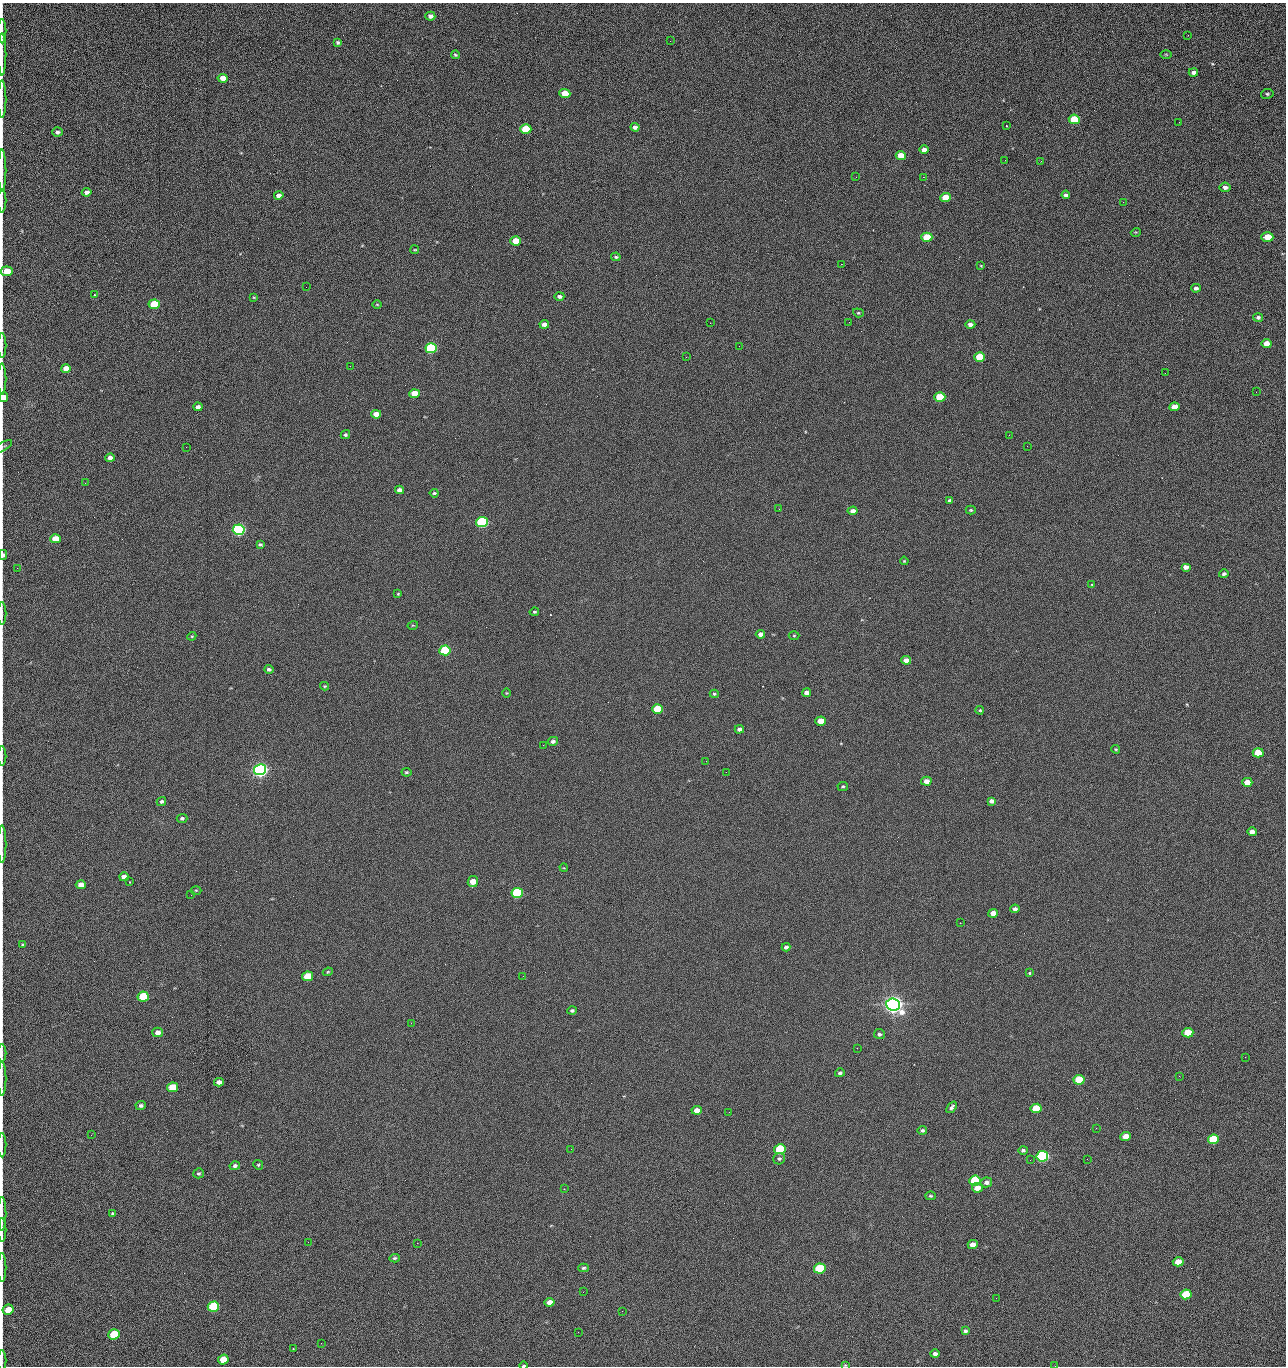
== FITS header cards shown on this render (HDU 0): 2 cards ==
NAXIS1  =                 1284 /fastest changing axis
NAXIS2  =                 1364 /next to fastest changing axis

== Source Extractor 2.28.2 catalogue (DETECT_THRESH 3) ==
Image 1284 x 1364 px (HDU 0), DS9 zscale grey, 1 PNG px = 1 image px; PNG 1288 x 1368 px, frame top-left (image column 1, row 1364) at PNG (2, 3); each listed source drawn as its Kron ellipse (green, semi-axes under 4 px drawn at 4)
Background 121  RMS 14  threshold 43.3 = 3 sigma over >= 5 px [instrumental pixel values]
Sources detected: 218; all 218 listed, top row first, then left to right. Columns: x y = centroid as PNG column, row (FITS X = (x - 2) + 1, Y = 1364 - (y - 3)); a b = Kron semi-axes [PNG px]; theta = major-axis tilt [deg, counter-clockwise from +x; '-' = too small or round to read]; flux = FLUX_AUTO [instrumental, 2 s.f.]
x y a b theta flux
430 16 5 4 - 4.7e+03
2 31 12 2 90 2.5e+03
1188 35 2 2 - 1.4e+03
670 41 2 2 - 2.3e+03
338 42 4 3 - 1.6e+03
2 54 21 2 90 3.7e+03
1166 54 5 3 - 9.3e+02
455 55 4 3 - 1.0e+03
1193 72 4 3 - 2.9e+03
223 78 5 4 - 8.5e+03
565 94 5 4 - 2.2e+04
1267 94 6 5 - 1.6e+03
2 99 18 2 90 3.1e+03
1074 119 5 5 - 4.4e+04
1179 122 2 2 - 1.2e+03
1006 126 2 2 - 7.3e+02
635 127 4 4 - 3.3e+03
526 129 5 5 - 5.3e+04
57 132 5 4 - 2.8e+03
924 150 5 4 - 5.9e+03
901 155 5 4 - 1.5e+04
1005 160 2 2 - 1.3e+03
1041 161 2 2 - 2.0e+03
2 170 21 2 90 3.9e+03
856 177 2 2 - 2.3e+03
923 177 2 2 - 3.0e+04
1225 187 5 4 - 3.7e+03
87 192 5 4 - 4.4e+03
279 195 5 4 - 5.9e+03
1066 195 4 3 - 2.5e+03
946 197 5 4 - 2.8e+04
2 201 12 2 90 2.0e+03
1123 202 3 2 - 8.4e+02
1136 232 5 3 - 8.5e+02
927 237 5 4 - 4.1e+04
1267 237 6 4 0 2.5e+04
516 241 5 4 - 2.0e+04
415 250 4 2 - 8.4e+02
616 257 5 3 - 1.5e+03
841 264 2 2 - 2.6e+04
981 266 4 3 - 7.5e+02
7 271 6 5 - 2.2e+04
306 287 2 2 - 5.2e+02
1196 288 5 4 - 2.8e+03
94 295 3 2 - 9.5e+02
559 296 5 4 - 2.9e+03
254 297 3 2 - 7.8e+02
154 304 5 5 - 5.0e+04
377 304 4 3 - 8.3e+02
858 313 5 4 - 1.2e+03
1258 317 5 4 - 2.2e+03
849 322 2 2 - 6.3e+02
710 323 2 2 - 3.3e+03
544 324 5 4 - 5.1e+03
970 325 5 4 - 3.9e+03
1267 343 5 4 - 1.0e+04
2 345 12 2 90 1.9e+03
739 346 2 2 - 4.2e+02
431 348 6 5 - 1.6e+05
686 357 2 2 - 4.6e+02
980 357 5 5 - 3.9e+04
350 366 2 2 - 3.3e+03
66 368 5 4 - 1.1e+04
1165 373 2 2 - 7.9e+02
2 379 15 2 90 2.8e+03
1256 392 2 2 - 9.6e+02
414 394 5 4 - 1.9e+04
4 397 5 4 - 8.1e+03
940 397 5 4 - 3.3e+04
198 407 4 4 - 4.6e+03
1174 407 5 4 - 9.7e+03
376 414 5 4 - 9.2e+03
345 435 5 4 - 1.6e+03
1009 435 3 2 - 1.3e+03
3 446 10 4 31 1.6e+03
1027 446 2 2 - 4.8e+02
186 447 2 2 - 2.8e+03
110 458 5 4 - 5.8e+03
85 483 3 2 - 1.0e+03
399 490 4 4 - 5.0e+03
434 493 4 3 - 1.5e+03
950 501 4 4 - 3.1e+03
779 509 2 2 - 5.4e+02
971 510 5 4 - 1.3e+03
853 511 5 4 - 5.0e+03
482 522 6 5 - 1.9e+05
239 530 6 5 - 3.2e+05
55 539 5 4 - 1.9e+04
260 544 4 3 - 1.6e+03
3 555 5 4 - 4.1e+03
904 561 4 3 - 9.2e+02
1186 567 5 4 - 5.2e+03
17 568 2 2 - 4.1e+02
1224 574 5 4 - 2.0e+03
1092 584 3 2 - 6.6e+03
398 594 4 3 - 1.1e+03
534 612 5 3 - 1.4e+03
2 614 11 2 90 1.6e+03
413 625 5 3 - 9.5e+02
760 634 5 4 - 5.0e+03
192 636 4 3 - 9.3e+02
794 636 5 3 - 9.6e+02
445 650 5 5 - 8.9e+04
906 660 5 4 - 7.2e+03
269 669 4 3 - 2.1e+03
325 686 4 4 - 1.1e+03
506 693 5 3 - 7.8e+02
806 693 4 4 - 4.0e+03
714 694 4 3 - 1.3e+03
657 709 5 5 - 4.7e+04
980 710 4 3 - 9.6e+02
821 721 5 4 - 1.4e+04
739 729 4 4 - 3.4e+03
553 741 5 4 - 2.4e+03
543 745 2 2 - 3.3e+03
1116 749 4 3 - 1.1e+03
1258 753 5 4 - 2.7e+04
2 756 10 2 90 1.5e+03
706 761 2 2 - 2.1e+03
260 770 6 5 - 7.0e+05
406 772 5 3 - 1.2e+03
726 772 2 2 - 2.4e+03
926 781 5 4 - 6.0e+03
1247 782 5 4 - 1.3e+04
843 786 5 4 - 1.4e+03
161 801 5 4 - 2.0e+03
992 801 4 4 - 3.9e+03
182 818 5 4 - 2.1e+03
1252 832 5 4 - 5.7e+03
2 844 19 2 90 3.0e+03
564 868 4 2 - 7.5e+02
124 877 5 4 - 5.5e+03
130 882 3 2 - 9.7e+02
473 882 5 5 - 1.3e+04
81 885 5 4 - 9.2e+03
196 890 5 3 - 9.2e+02
517 893 6 5 - 1.2e+05
191 895 2 2 - 4.4e+02
1015 909 4 4 - 2.8e+03
993 913 5 4 - 9.3e+03
960 923 3 2 - 7.5e+02
23 945 4 3 - 1.5e+03
786 947 4 4 - 3.1e+03
328 972 5 4 - 1.1e+03
1029 973 3 3 - 2.3e+03
308 976 5 5 - 3.2e+04
523 976 2 2 - 2.2e+03
143 997 5 5 - 5.1e+04
893 1004 7 6 - 1.1e+06
572 1010 4 4 - 1.9e+03
411 1023 2 2 - 5.4e+03
158 1032 5 5 - 5.9e+03
1188 1033 5 4 - 2.8e+04
879 1034 5 5 - 2.1e+03
857 1048 2 2 - 1.4e+03
2 1053 9 2 90 1.3e+03
1245 1057 2 2 - 2.0e+03
840 1073 5 4 - 2.2e+03
1179 1076 2 2 - 2.8e+03
2 1078 17 2 90 2.9e+03
1079 1080 5 5 - 4.7e+04
219 1082 5 4 - 5.8e+03
172 1087 5 5 - 3.0e+04
141 1105 5 4 - 2.1e+03
952 1107 6 4 50 2.5e+03
1036 1108 5 5 - 4.4e+04
697 1110 5 4 - 8.5e+03
729 1112 3 2 - 9.1e+02
1096 1128 2 2 - 4.9e+02
922 1130 5 4 - 1.9e+03
91 1135 3 2 - 2.5e+03
1126 1136 5 4 - 1.7e+04
1213 1139 5 5 - 5.8e+04
2 1145 12 2 90 2.0e+03
571 1149 2 2 - 8.9e+02
780 1149 5 5 - 7.7e+04
1023 1150 5 4 - 2.1e+03
1042 1156 6 5 - 2.7e+05
779 1159 6 5 - 1.9e+03
1087 1159 2 2 - 1.3e+03
1030 1160 2 2 - 9.3e+02
258 1165 5 4 - 1.2e+03
235 1166 5 4 - 2.6e+03
199 1173 5 4 - 1.6e+03
975 1180 5 5 - 8.3e+04
986 1182 6 5 - 3.7e+03
977 1188 5 4 - 9.6e+03
564 1189 2 2 - 6.6e+02
931 1196 5 4 - 1.5e+03
2 1214 17 2 90 2.6e+03
113 1214 4 3 - 1.8e+03
2 1230 12 2 90 2.1e+03
308 1242 2 2 - 1.9e+03
417 1243 2 2 - 5.4e+03
973 1245 5 4 - 8.7e+03
395 1258 5 4 - 1.7e+03
1178 1262 5 4 - 1.4e+04
2 1268 14 2 90 2.5e+03
583 1268 5 4 - 1.6e+03
820 1268 6 5 - 8.0e+04
583 1292 2 2 - 4.7e+02
1186 1294 5 5 - 4.6e+04
996 1298 2 2 - 2.7e+03
550 1302 5 4 - 7.7e+03
213 1307 6 5 - 9.8e+04
8 1310 6 5 - 1.6e+04
622 1311 3 2 - 7.9e+02
965 1331 4 4 - 2.0e+03
578 1332 2 2 - 3.5e+03
114 1334 6 5 - 5.3e+04
321 1343 2 2 - 9.4e+02
293 1349 3 3 - 1.2e+03
935 1354 4 3 - 3.2e+03
223 1360 5 5 - 1.8e+04
2 1361 10 2 90 1.4e+03
845 1365 3 3 - 7.3e+02
524 1366 4 2 - 1.1e+03
1055 1366 2 2 - 2.0e+03
At the frame edge (FLAGS 8, measured only in part): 25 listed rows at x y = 2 31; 2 54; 2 99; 2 170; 2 201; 7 271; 2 345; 2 379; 4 397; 3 446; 3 555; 2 614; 2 756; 2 844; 2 1053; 2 1078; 2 1145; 2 1214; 2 1230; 2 1268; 8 1310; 2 1361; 845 1365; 524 1366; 1055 1366

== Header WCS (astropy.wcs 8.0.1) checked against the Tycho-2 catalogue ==
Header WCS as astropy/WCSLIB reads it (CRVAL/CRPIX/CD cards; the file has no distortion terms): RA---TAN/DEC--TAN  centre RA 15:41:40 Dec +52:00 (235.42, +51.99 deg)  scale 1.26 arcsec/px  FOV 26.9' x 28.6'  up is +92 deg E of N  parity flipped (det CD > 0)
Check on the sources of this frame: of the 60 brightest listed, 10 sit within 2.0 arcsec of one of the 11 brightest Tycho-2 stars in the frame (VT <= 12.29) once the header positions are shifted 0.26 arcsec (0.26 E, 0.04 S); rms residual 0.92 arcsec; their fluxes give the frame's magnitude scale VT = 24.47 - 2.5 log10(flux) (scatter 0.24 mag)
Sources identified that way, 10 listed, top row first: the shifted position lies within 2.0 arcsec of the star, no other Tycho-2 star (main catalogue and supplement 1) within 4.0 arcsec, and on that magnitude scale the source's flux lands within +1.5 / -3 mag of the star's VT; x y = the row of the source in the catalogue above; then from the Tycho-2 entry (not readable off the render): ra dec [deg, ICRS J2000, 3 dp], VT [Tycho-2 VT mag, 2 dp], TYC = Tycho-2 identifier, HIP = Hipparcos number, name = IAU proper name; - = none
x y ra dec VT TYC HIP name
431 348 235.614 +52.064 11.61 3489-1132-1 - -
482 522 235.514 +52.049 11.19 3489-1407-1 - -
239 530 235.515 +52.133 11.12 3489-1380-1 - -
260 770 235.378 +52.130 9.31 3489-1322-1 76850 -
517 893 235.303 +52.042 11.52 3489-958-1 - -
893 1004 235.232 +51.912 9.59 3489-824-1 - -
1042 1156 235.143 +51.862 10.97 3489-1016-1 - -
975 1180 235.131 +51.886 12.29 3489-908-1 - -
820 1268 235.084 +51.941 11.45 3489-1346-1 - -
213 1307 235.075 +52.152 11.74 3489-912-1 - -